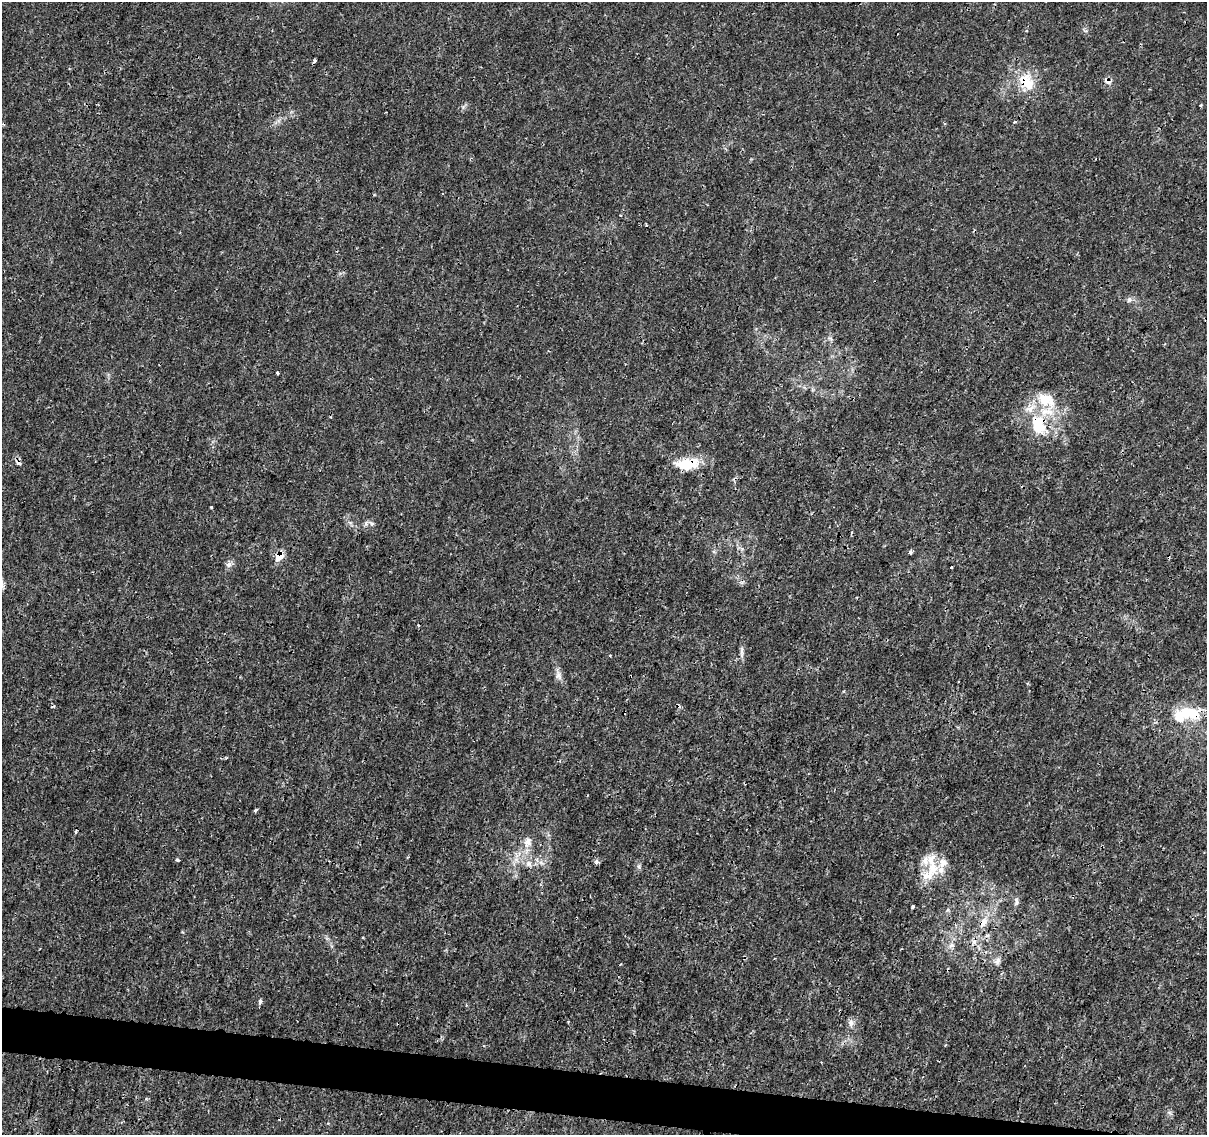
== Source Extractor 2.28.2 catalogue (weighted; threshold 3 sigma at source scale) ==
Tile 6 of 4 x 4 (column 2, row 2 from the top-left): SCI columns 1219-2423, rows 2552-3684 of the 4832 x 5042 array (HDU 1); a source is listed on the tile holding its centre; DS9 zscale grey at full resolution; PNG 1209 x 1137 px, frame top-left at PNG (2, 2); no overlay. Shown black and unused: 3% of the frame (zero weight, under 3 of 4 exposures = <1% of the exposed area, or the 3 px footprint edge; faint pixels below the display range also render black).
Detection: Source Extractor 2.28.2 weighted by HDU 2 'WHT'; one run over the whole footprint, this tile lists its part. Background 0.00203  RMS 7.8e-04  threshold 0.00352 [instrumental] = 3 sigma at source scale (4.5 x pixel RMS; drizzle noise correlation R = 1.50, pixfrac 1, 0.0396/0.0396 arcsec/px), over >= 5 px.
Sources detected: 44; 1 inside a brighter object's white glare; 6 cosmic-ray / hot-pixel residue — not listed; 7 inside a brighter listed object's ellipse — not listed separately; the other 30 listed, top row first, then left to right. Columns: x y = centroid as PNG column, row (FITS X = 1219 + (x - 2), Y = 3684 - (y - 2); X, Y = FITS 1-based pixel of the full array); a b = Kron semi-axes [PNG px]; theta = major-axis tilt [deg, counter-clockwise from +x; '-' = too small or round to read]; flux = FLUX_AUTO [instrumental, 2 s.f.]
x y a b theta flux
1108 81 8 6 -31 0.43
1026 82 25 17 -53 2.3
1014 122 4 3 - 0.11
1129 300 6 6 - 0.2
277 373 4 3 - 0.17
1046 400 32 19 -28 2.6
1038 425 32 20 -69 3.5
18 462 9 5 -38 0.25
685 464 26 15 15 2
211 507 3 3 - 0.1
372 524 7 4 0 0.17
910 552 4 3 - 0.26
279 556 11 8 48 0.95
229 565 8 7 - 0.3
951 567 3 3 - 0.17
742 651 18 4 -86 0.28
610 655 4 2 - 0.064
558 676 13 8 -73 0.41
1192 713 30 14 -14 2.6
255 810 4 3 - 0.15
528 842 15 10 67 0.72
177 860 3 3 - 0.19
596 862 5 5 - 0.27
933 869 21 13 72 1.8
1016 901 12 5 -84 0.24
913 907 3 3 - 0.15
983 922 17 9 58 0.85
998 961 10 7 70 0.31
260 1002 6 5 - 0.21
851 1023 10 7 86 0.35
Overlapping masked pixels (flux is a lower limit): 8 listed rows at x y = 1108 81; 1026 82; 1038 425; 18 462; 685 464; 279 556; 1192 713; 983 922